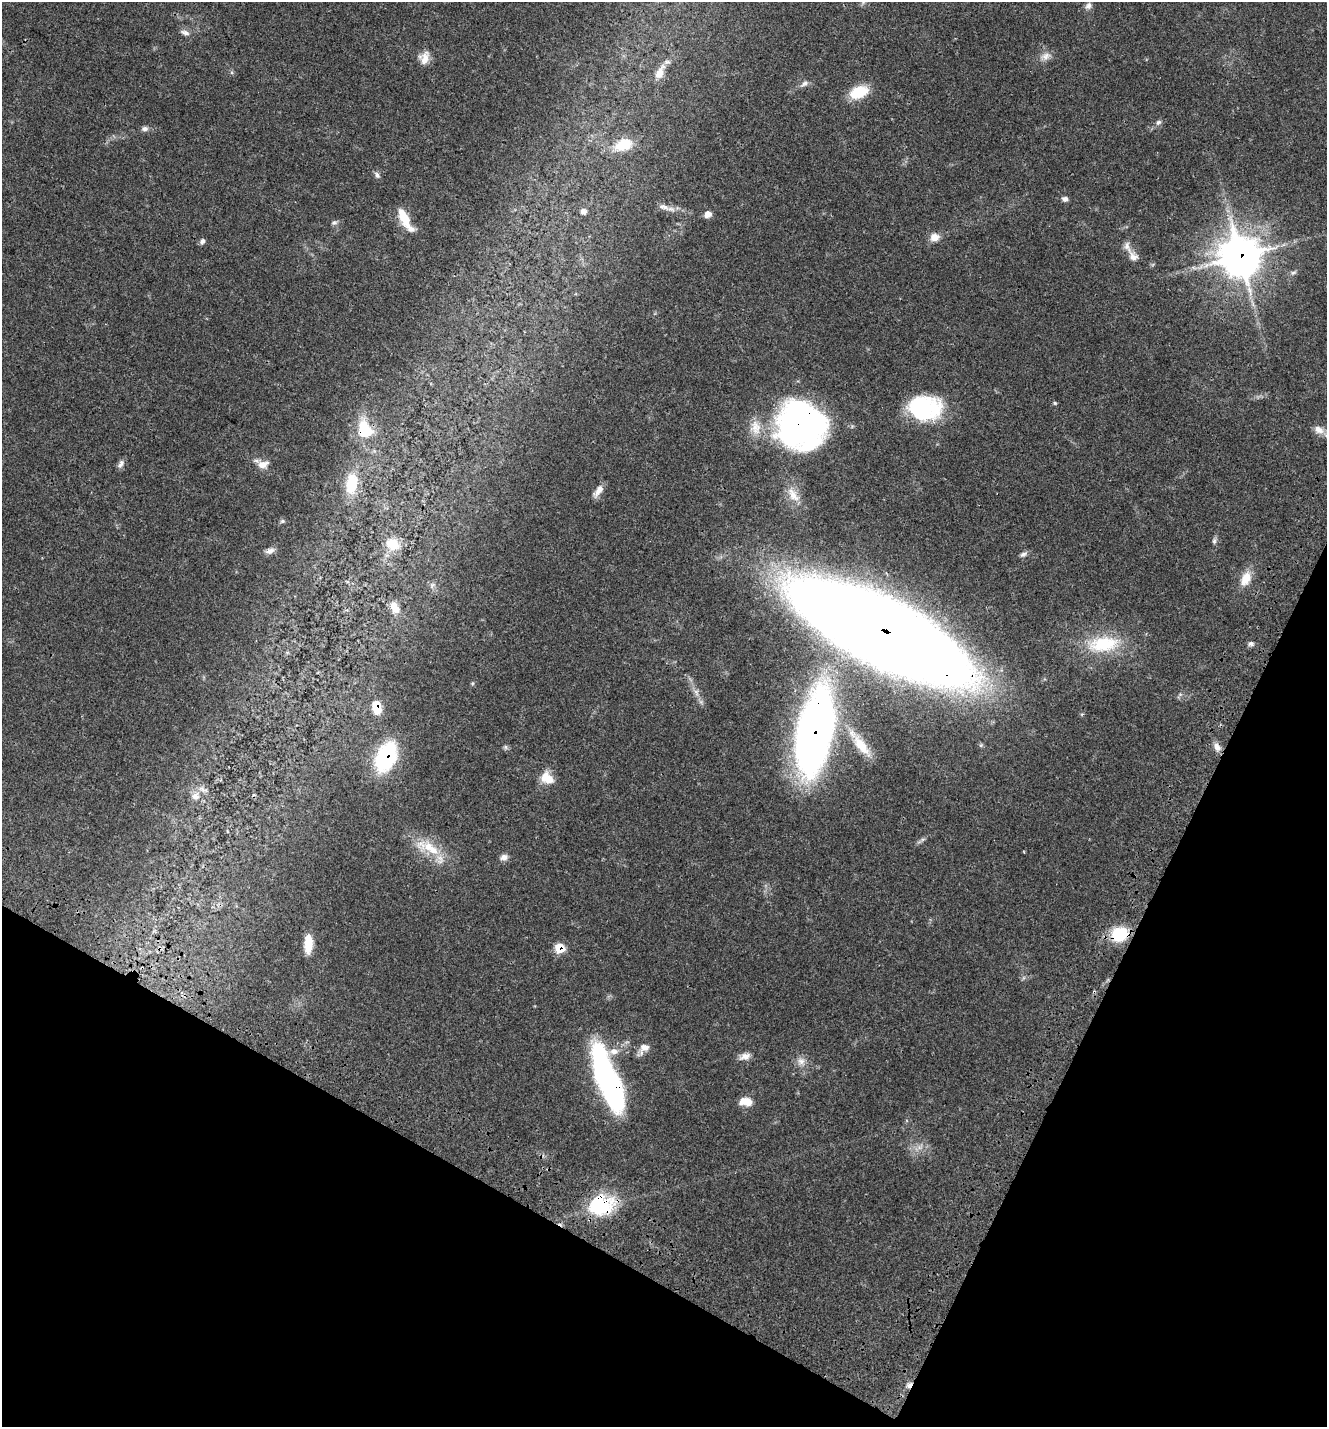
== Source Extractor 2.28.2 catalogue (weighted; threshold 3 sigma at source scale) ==
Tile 15 of 4 x 4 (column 3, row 4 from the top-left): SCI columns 3013-4337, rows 157-1581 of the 6087 x 5999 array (HDU 1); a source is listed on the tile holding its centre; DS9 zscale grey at full resolution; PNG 1329 x 1429 px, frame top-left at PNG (2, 2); no overlay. Shown black and unused: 23% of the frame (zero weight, under 3 of 4 exposures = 9% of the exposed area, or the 3 px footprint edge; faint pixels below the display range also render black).
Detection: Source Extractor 2.28.2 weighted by HDU 2 'WHT'; one run over the whole footprint, this tile lists its part. Background 0.0494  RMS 0.0041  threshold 0.0186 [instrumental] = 3 sigma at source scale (4.5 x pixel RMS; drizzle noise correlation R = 1.50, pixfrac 1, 0.0396/0.0396 arcsec/px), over >= 5 px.
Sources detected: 73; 3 inside a brighter object's white glare — not listed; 5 inside a brighter listed object's ellipse — not listed separately; the other 65 listed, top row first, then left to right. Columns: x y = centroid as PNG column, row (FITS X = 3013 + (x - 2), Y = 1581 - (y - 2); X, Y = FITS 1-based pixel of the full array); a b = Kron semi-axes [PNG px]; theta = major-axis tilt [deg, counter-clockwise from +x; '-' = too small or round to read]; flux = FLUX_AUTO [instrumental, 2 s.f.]
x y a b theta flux
1088 6 10 8 55 1.7
185 33 12 6 -17 1.7
1046 56 14 10 24 2.9
425 58 19 10 74 3.8
660 73 19 9 66 4.8
804 84 14 6 37 1.7
859 92 21 13 21 11
1158 122 9 6 38 1.2
145 129 9 6 4 1.3
623 145 24 15 23 10
377 175 10 6 -60 1.2
1065 199 7 6 - 1.4
664 207 17 7 -17 2.4
583 211 7 7 - 1.8
708 214 8 7 - 2.2
404 217 22 10 -66 8.2
334 222 8 6 3 0.96
934 237 10 9 - 3.6
202 241 8 6 65 1.1
1240 256 13 13 - 1100
1133 257 14 11 -44 3
1293 273 8 5 28 0.99
1055 403 5 4 - 0.55
919 412 41 28 -6 29
798 425 51 38 -85 130
755 428 22 15 -87 7.1
1319 430 14 10 -25 3.1
364 431 14 11 -76 19
121 464 12 6 59 1.5
263 464 16 10 18 3.5
351 483 30 16 82 12
598 491 17 7 56 2.9
793 495 23 11 -59 5.8
282 521 6 5 - 0.71
1214 541 8 5 81 0.96
393 544 18 15 -30 7.9
270 551 12 7 17 1.9
1023 554 10 6 25 1.3
1246 579 19 12 66 6.2
432 585 8 4 54 0.79
395 608 15 9 -60 4.5
881 631 112 37 -26 2100
1103 644 43 21 8 21
1251 644 8 6 -3 1.2
696 692 10 6 -61 1.7
376 707 12 7 -80 9
814 732 74 30 78 270
861 745 35 12 -52 11
505 747 6 5 - 0.76
1217 747 12 8 -62 2.7
386 757 23 14 66 50
547 778 16 12 -41 6.3
195 796 12 11 - 3.3
428 847 41 15 -25 13
504 857 10 7 16 1.9
1120 934 16 13 19 18
308 944 20 9 88 7.7
559 948 6 6 - 13
644 1047 15 11 23 3.2
745 1056 15 8 18 2.8
801 1061 11 9 11 2.6
613 1089 57 21 -67 87
747 1102 12 10 -31 4.3
601 1205 32 24 12 26
909 1385 9 6 46 1.7
Overlapping masked pixels (flux is a lower limit): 12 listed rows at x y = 1240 256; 798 425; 364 431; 881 631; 376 707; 814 732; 386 757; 1120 934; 559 948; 613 1089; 601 1205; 909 1385
Isophote crosses this tile's border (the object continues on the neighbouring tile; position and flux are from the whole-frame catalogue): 1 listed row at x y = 1319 430